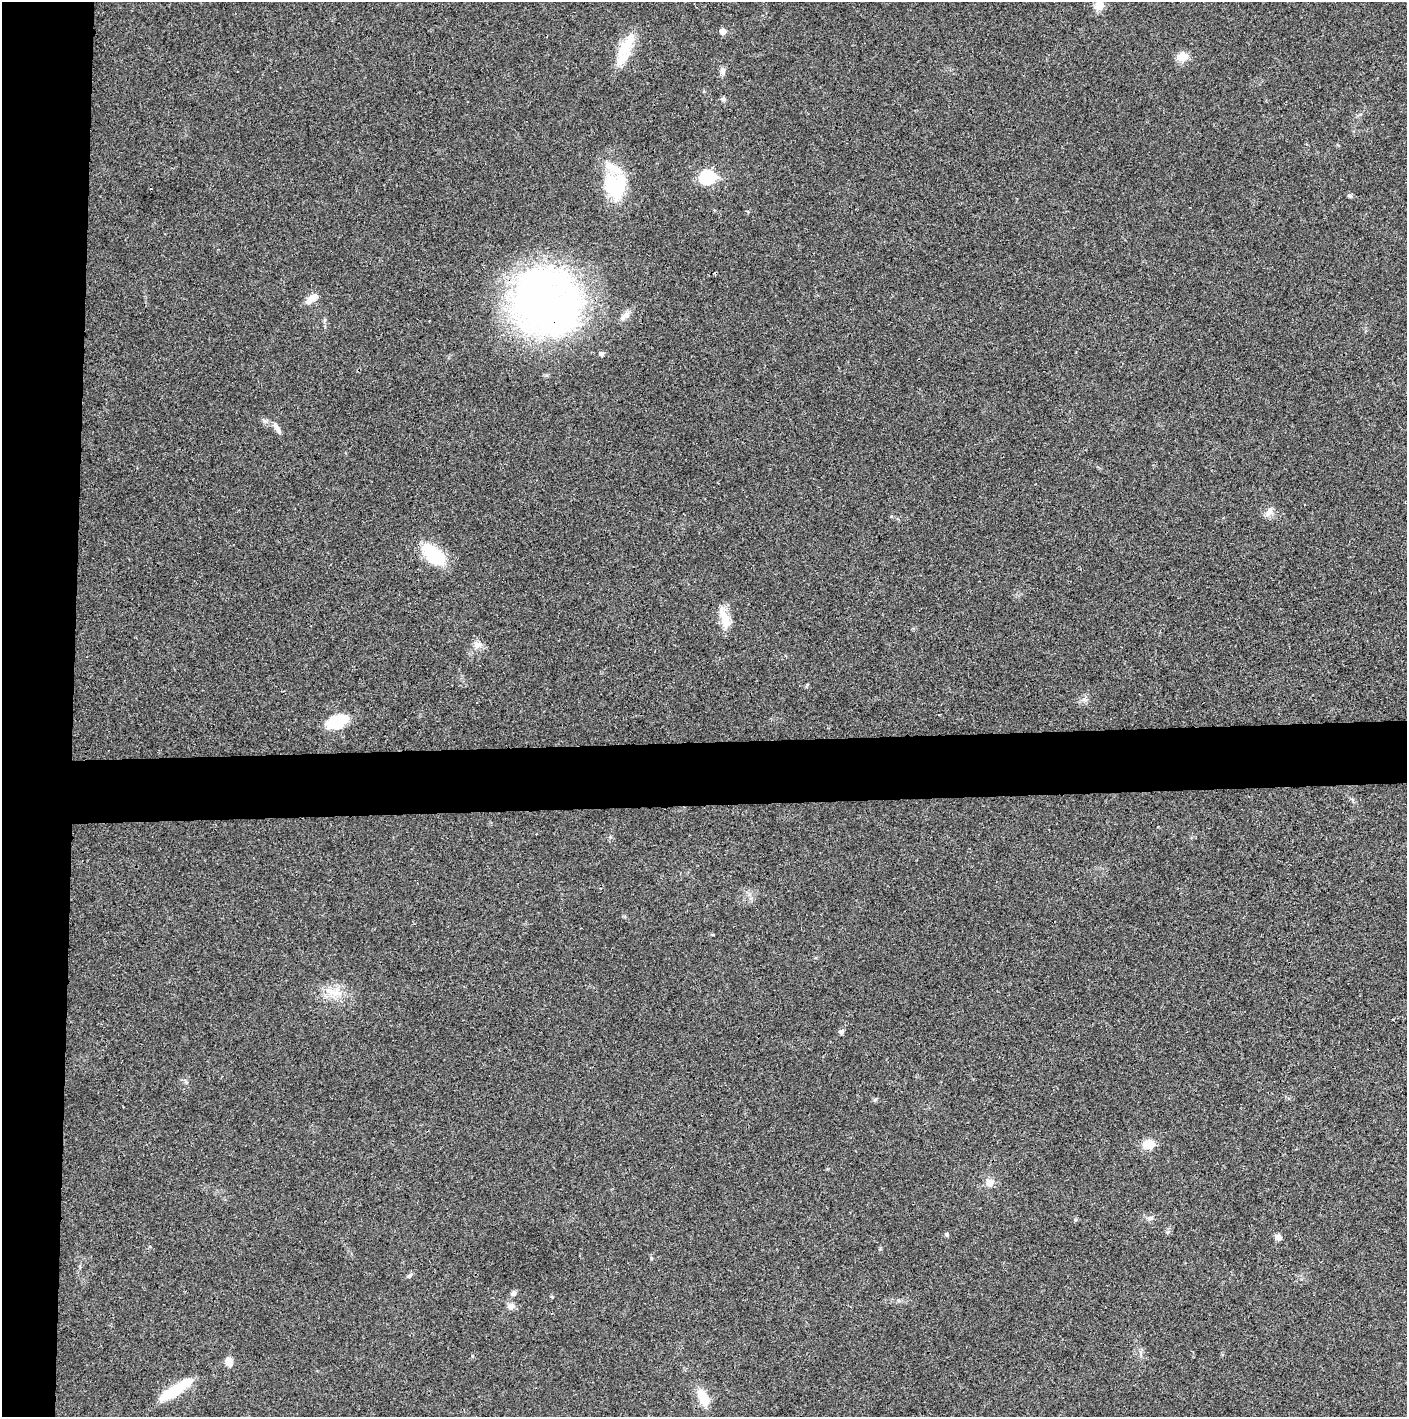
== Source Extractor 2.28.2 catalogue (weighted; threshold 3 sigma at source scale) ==
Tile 4 of 3 x 3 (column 1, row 2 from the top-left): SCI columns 5-1409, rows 1415-2829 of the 4221 x 4243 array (HDU 1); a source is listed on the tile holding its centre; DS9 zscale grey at full resolution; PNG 1409 x 1419 px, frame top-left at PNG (2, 2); no overlay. Shown black and unused: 9% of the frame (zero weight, under 3 of 4 exposures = <1% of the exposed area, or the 3 px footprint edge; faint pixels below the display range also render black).
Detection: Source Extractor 2.28.2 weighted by HDU 2 'WHT'; one run over the whole footprint, this tile lists its part. Background 0.0193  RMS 0.005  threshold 0.0225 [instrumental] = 3 sigma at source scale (4.5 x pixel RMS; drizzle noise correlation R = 1.50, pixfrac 1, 0.05/0.05 arcsec/px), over >= 5 px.
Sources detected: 37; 1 inside a brighter object's white glare — not listed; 2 inside a brighter listed object's ellipse — not listed separately; the other 34 listed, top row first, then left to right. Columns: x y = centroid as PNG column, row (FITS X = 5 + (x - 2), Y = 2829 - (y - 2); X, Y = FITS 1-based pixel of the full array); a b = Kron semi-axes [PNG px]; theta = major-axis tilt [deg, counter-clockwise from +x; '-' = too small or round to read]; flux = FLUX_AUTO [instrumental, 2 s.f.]
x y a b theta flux
1099 6 11 10 - 5.2
723 31 5 5 - 3.9
624 48 29 16 58 13
1183 56 13 11 8 5.2
722 70 10 7 -89 2
723 99 6 6 - 1
707 177 7 6 - 61
615 185 33 28 -64 28
1349 196 6 5 - 0.85
312 299 18 8 37 4.3
546 302 75 64 -52 230
625 316 17 7 41 3
601 354 5 5 - 1.6
276 426 11 7 -45 2.4
1268 512 16 6 57 2.6
434 554 27 14 -43 27
725 618 33 11 -69 7.8
478 645 12 8 33 3
337 721 17 9 20 26
335 993 24 9 -6 7.6
841 1031 7 6 - 1.2
875 1100 6 4 20 0.69
1148 1144 9 7 3 10
989 1182 10 9 - 3.2
1150 1218 10 5 15 1.5
946 1234 5 5 - 0.69
1278 1237 7 6 - 2.4
410 1275 9 4 45 0.95
513 1293 8 7 - 1.4
511 1306 9 8 - 2.4
472 1356 4 3 - 0.42
229 1362 11 8 -77 3.4
175 1390 42 10 33 18
703 1398 20 11 -67 10
Overlapping masked pixels (flux is a lower limit): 1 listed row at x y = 546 302
Isophote crosses this tile's border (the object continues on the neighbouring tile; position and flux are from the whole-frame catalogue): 1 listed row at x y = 1099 6
Unlisted compact peaks at least as high as the median listed source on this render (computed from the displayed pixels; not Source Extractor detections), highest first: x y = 651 1258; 891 516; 807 685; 1084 699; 610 837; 713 935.